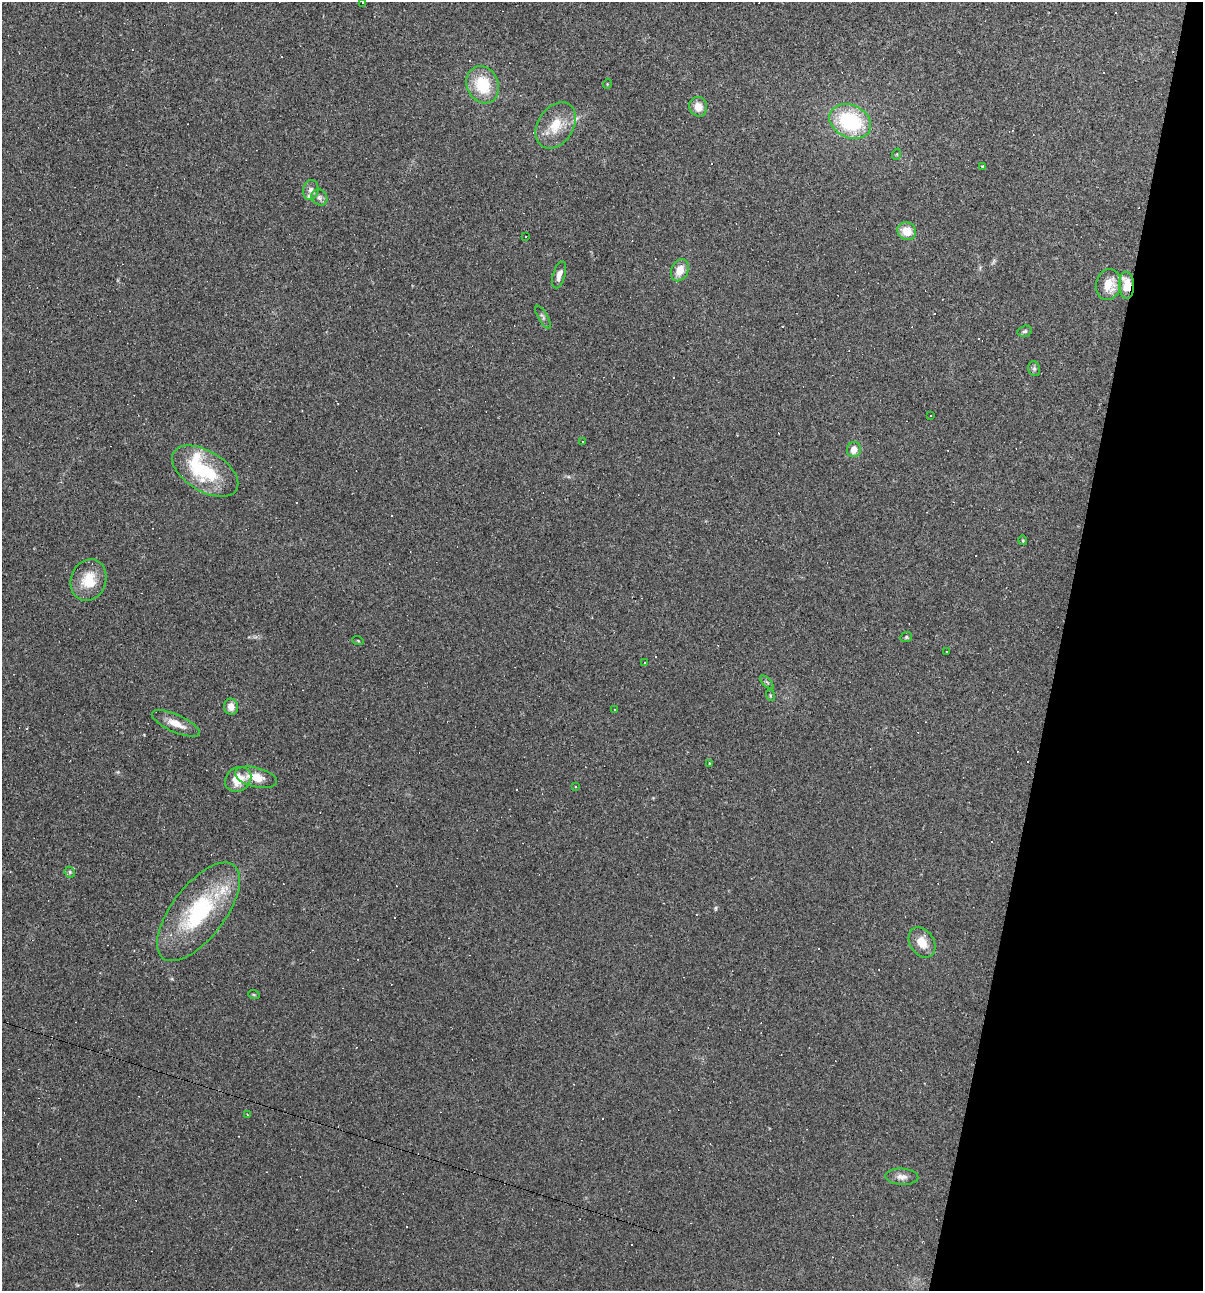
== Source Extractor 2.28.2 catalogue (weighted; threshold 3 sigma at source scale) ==
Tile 8 of 4 x 4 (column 4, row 2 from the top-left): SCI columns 3726-4926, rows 2578-3866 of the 5172 x 5154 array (HDU 1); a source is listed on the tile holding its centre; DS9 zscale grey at full resolution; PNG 1205 x 1293 px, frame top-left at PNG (2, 2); each listed source drawn as its Kron ellipse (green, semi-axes under 4 px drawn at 4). Shown black and unused: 12% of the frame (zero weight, under 2 of 3 exposures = <1% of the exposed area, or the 3 px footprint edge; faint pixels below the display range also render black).
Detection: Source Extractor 2.28.2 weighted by HDU 2 'WHT'; one run over the whole footprint, this tile lists its part. Background 0.0888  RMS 0.0065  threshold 0.0292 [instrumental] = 3 sigma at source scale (4.5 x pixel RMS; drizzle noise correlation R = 1.50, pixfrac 1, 0.05/0.05 arcsec/px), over >= 5 px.
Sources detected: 85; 38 cosmic-ray / hot-pixel residue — neither listed nor drawn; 3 inside a brighter listed object's ellipse — not listed separately; the other 44 listed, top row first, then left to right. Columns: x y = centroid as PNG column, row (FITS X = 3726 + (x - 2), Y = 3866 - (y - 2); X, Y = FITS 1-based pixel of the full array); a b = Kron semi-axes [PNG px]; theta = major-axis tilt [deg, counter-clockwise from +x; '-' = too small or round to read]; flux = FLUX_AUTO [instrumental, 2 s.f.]
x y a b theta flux
363 3 3 3 - 1.3
607 84 5 3 - 0.53
483 85 19 16 -66 25
698 107 10 9 - 7.2
850 121 22 16 -24 52
556 125 25 17 57 16
897 154 6 3 71 0.64
983 166 3 3 - 1.1
311 190 10 7 80 2.9
319 197 8 7 - 2.4
907 231 9 8 - 10
526 237 3 2 - 0.61
680 270 11 8 66 8.2
559 275 14 6 73 4.3
1108 285 15 12 75 13
1127 285 13 7 -87 14
543 317 13 4 -59 1.7
1025 331 7 5 16 1.3
1034 369 7 6 - 1.4
931 416 3 3 - 1.2
582 441 2 2 - 0.4
854 449 7 7 - 5.9
205 471 36 20 -31 44
1023 540 5 4 - 0.72
89 580 21 17 69 17
906 637 6 4 22 0.89
358 641 5 3 - 0.58
946 652 2 2 - 0.38
645 662 3 2 - 0.58
767 682 8 3 -45 0.95
770 695 6 3 -72 0.71
231 707 8 7 - 4.5
614 710 3 2 - 0.84
176 723 26 9 -24 8.6
710 763 3 2 - 0.49
256 777 21 9 -14 11
238 779 14 12 35 12
575 787 4 3 - 0.73
70 872 6 5 - 0.96
198 912 58 26 53 69
922 942 16 12 -58 9.8
254 995 6 3 -19 0.63
247 1115 3 2 - 0.74
902 1177 16 8 -3 4.2
Overlapping masked pixels (flux is a lower limit): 1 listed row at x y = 1127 285
Isophote crosses this tile's border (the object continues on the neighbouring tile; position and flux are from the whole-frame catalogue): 1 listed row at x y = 363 3
Unlisted compact peaks at least as high as the median listed source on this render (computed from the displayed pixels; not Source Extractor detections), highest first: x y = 715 908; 172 979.